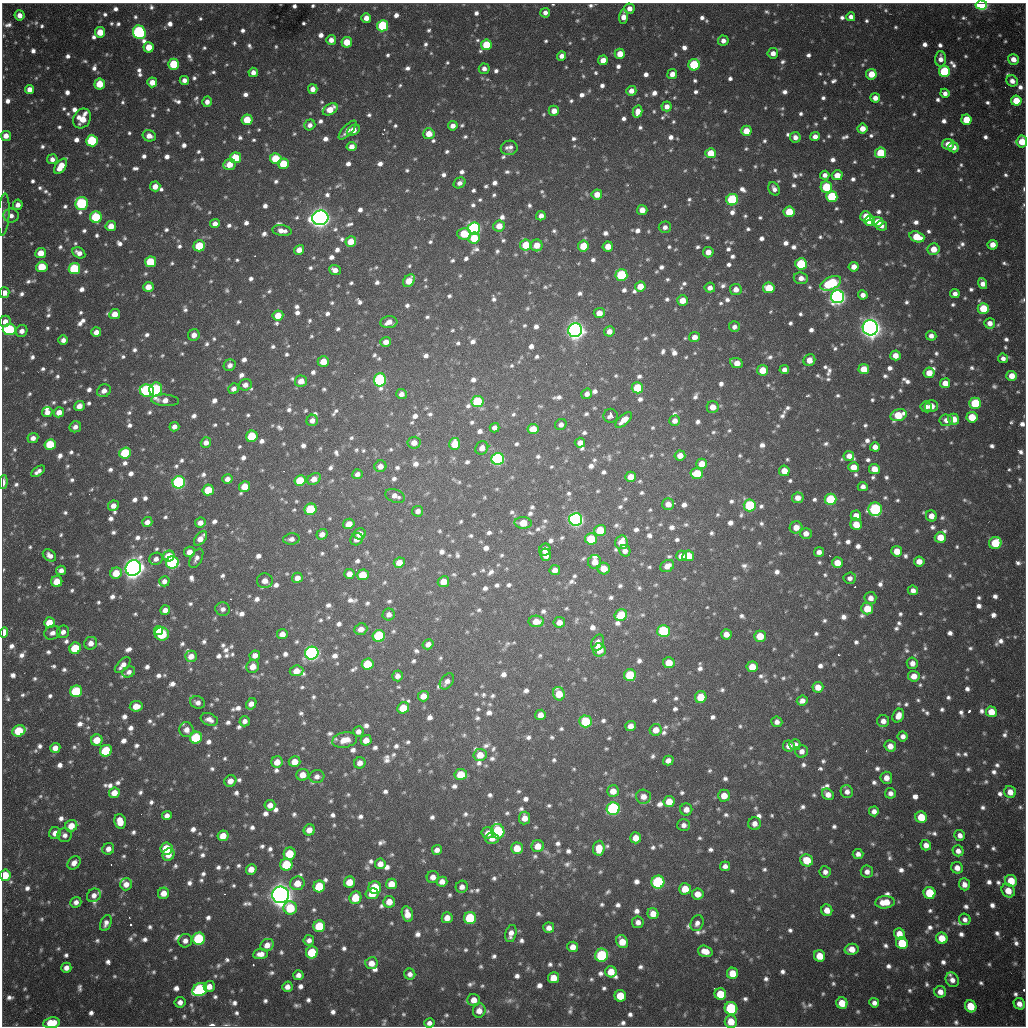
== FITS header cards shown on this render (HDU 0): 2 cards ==
NAXIS1  =                 1024 / length of data axis 1
NAXIS2  =                 1024 / length of data axis 2

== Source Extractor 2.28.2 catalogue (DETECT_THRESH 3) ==
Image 1024 x 1024 px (HDU 0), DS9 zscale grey, 1 PNG px = 1 image px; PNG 1028 x 1028 px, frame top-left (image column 1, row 1024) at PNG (2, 3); each listed source drawn as its Kron ellipse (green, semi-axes under 4 px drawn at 4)
Background 753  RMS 23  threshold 67.7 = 3 sigma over >= 5 px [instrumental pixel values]
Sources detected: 1764; of the 1764, the 500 brightest by FLUX_AUTO listed and drawn (1264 fainter detections omitted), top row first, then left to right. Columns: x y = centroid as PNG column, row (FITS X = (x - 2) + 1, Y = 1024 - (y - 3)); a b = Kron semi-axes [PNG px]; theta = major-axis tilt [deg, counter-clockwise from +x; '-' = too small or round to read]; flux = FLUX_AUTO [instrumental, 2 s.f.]
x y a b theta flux
981 5 6 4 -4 2.4e+05
629 8 5 5 - 1.3e+04
545 13 5 5 - 8.7e+03
19 15 5 5 - 1.3e+04
624 17 7 4 86 1.6e+04
851 17 4 4 - 9.0e+03
366 18 5 4 - 1.5e+04
383 26 5 5 - 1.3e+05
100 32 5 5 - 3.1e+04
139 32 7 6 - 3.5e+05
331 40 5 5 - 1.1e+04
723 41 5 5 - 1.0e+04
347 42 5 5 - 3.3e+04
486 45 5 5 - 5.9e+04
149 47 5 5 - 3.0e+04
773 53 5 5 - 1.1e+04
620 54 5 5 - 2.3e+04
562 56 5 4 - 1.1e+04
940 59 7 5 90 1.2e+04
1013 59 5 5 - 1.3e+04
603 60 5 5 - 1.9e+04
174 64 5 5 - 6.9e+04
694 65 6 5 - 9.9e+04
484 69 5 5 - 8.1e+03
253 72 5 4 - 1.1e+04
944 72 5 5 - 1.2e+05
672 74 5 5 - 1.3e+04
871 74 5 5 - 3.0e+04
184 80 4 4 - 9.6e+03
1012 81 6 5 - 1.1e+04
152 82 5 5 - 1.9e+04
100 84 5 5 - 3.7e+04
30 89 4 4 - 1.2e+04
313 89 5 4 - 1.1e+04
631 91 5 5 - 1.1e+04
945 93 5 4 - 8.3e+03
875 98 5 5 - 1.1e+04
1016 101 5 5 - 3.8e+04
207 102 5 4 - 9.3e+03
667 106 5 5 - 1.1e+04
330 109 8 5 32 2.6e+04
554 111 5 5 - 1.5e+04
638 112 6 4 75 1.7e+04
82 118 10 8 60 3.6e+04
247 120 5 5 - 4.1e+04
966 120 5 5 - 4.0e+04
310 125 6 5 - 8.5e+03
453 126 5 4 - 1.1e+04
862 129 5 5 - 1.8e+04
348 130 12 5 48 9.8e+03
353 130 7 5 28 2.1e+04
746 131 5 5 - 2.7e+04
429 134 6 5 - 2.4e+04
6 136 5 5 - 1.3e+04
149 136 7 5 -15 1.3e+04
795 137 5 5 - 9.8e+03
815 137 5 4 - 1.1e+04
92 141 6 5 - 1.3e+05
1022 142 6 5 - 3.4e+04
948 144 6 5 - 1.9e+04
351 147 5 4 - 1.3e+04
953 147 5 5 - 1.2e+04
509 148 8 7 - 9.3e+03
711 153 5 5 - 3.5e+04
881 153 5 5 - 6.3e+04
235 158 5 5 - 5.6e+04
52 159 5 5 - 9.2e+03
276 159 5 5 - 6.2e+04
229 164 6 5 - 2.3e+04
283 164 5 5 - 5.0e+04
61 166 9 5 54 3.1e+04
825 175 5 4 - 8.9e+03
837 175 5 5 - 1.8e+04
460 183 6 5 - 8.0e+03
155 186 5 5 - 1.6e+04
826 187 6 5 - 8.4e+04
774 189 7 5 -63 8.5e+03
597 194 5 5 - 1.9e+04
832 197 5 5 - 1.1e+05
732 200 6 5 - 1.5e+05
82 203 6 6 - 2.1e+05
18 205 5 5 - 1.1e+04
642 210 5 5 - 1.5e+04
789 212 5 5 - 4.7e+04
4 215 21 5 86 9.3e+03
11 216 7 7 - 9.3e+03
541 216 5 4 - 1.0e+04
866 216 5 5 - 2.7e+04
96 217 6 5 - 9.6e+04
320 218 8 7 - 1.4e+06
869 221 5 5 - 2.8e+04
878 222 6 5 - 2.2e+04
215 224 5 4 - 1.1e+04
111 226 5 5 - 2.2e+04
499 226 6 5 - 2.1e+04
881 226 6 5 - 8.6e+03
665 227 6 6 - 8.0e+03
474 229 6 6 - 3.8e+05
282 231 10 5 -7 1.3e+04
464 234 7 5 -3 5.1e+04
917 237 8 5 -18 4.2e+04
474 238 6 5 - 4.8e+04
351 242 5 5 - 2.6e+04
526 245 5 5 - 4.6e+04
537 245 6 6 - 2.2e+04
993 245 5 5 - 1.7e+04
199 246 6 5 - 6.0e+04
583 246 5 5 - 4.5e+04
608 246 5 5 - 2.0e+04
933 249 6 6 - 2.3e+04
299 250 5 4 - 1.4e+04
708 252 5 5 - 1.6e+04
41 253 5 5 - 2.4e+04
79 253 7 5 -28 1.3e+04
150 262 5 5 - 6.7e+04
801 264 6 5 - 9.9e+04
42 267 5 5 - 4.7e+04
854 267 5 4 - 1.6e+04
74 269 6 5 - 1.2e+05
335 270 6 5 - 1.2e+04
621 275 6 6 - 1.3e+05
801 278 7 6 - 1.2e+04
409 281 7 5 52 3.1e+04
831 283 11 6 24 1.5e+05
983 283 5 4 - 1.3e+04
640 286 5 5 - 2.4e+04
148 287 5 5 - 2.0e+04
710 288 5 5 - 9.6e+03
769 288 6 5 - 5.0e+04
736 289 6 5 - 1.5e+04
4 293 5 5 - 1.4e+04
955 294 5 4 - 8.8e+03
863 295 5 4 - 1.0e+04
837 297 6 6 - 8.2e+05
682 300 5 5 - 2.3e+04
983 308 5 5 - 4.7e+04
599 313 5 5 - 1.8e+04
115 314 5 5 - 1.9e+04
278 316 5 5 - 2.7e+04
5 321 6 5 - 1.0e+04
389 322 8 6 7 1.5e+04
990 323 5 5 - 1.3e+04
734 327 5 5 - 8.6e+03
870 328 8 7 - 1.5e+06
9 330 6 5 - 1.5e+05
575 330 7 7 - 1.1e+06
22 331 6 5 - 9.7e+03
609 331 5 5 - 1.2e+04
96 332 5 4 - 1.2e+04
194 335 6 5 - 1.1e+04
931 336 5 5 - 8.8e+03
694 337 5 5 - 1.3e+04
63 340 5 4 - 8.2e+03
386 342 5 5 - 1.3e+04
895 355 5 5 - 1.7e+04
1003 358 5 4 - 8.2e+03
809 360 6 5 - 1.8e+04
323 361 5 5 - 2.4e+04
736 363 7 5 -23 1.9e+04
230 365 6 5 - 8.7e+03
864 369 5 5 - 3.0e+04
763 370 5 5 - 4.0e+04
784 370 5 4 - 8.7e+03
929 373 5 5 - 2.2e+04
1012 376 5 5 - 2.1e+04
380 380 6 6 - 3.0e+05
301 381 6 5 - 1.9e+04
945 383 5 5 - 1.9e+04
245 385 6 5 - 1.0e+04
637 388 6 5 - 5.5e+04
156 389 7 6 - 2.1e+05
234 389 6 5 - 8.6e+03
147 390 7 6 - 2.1e+05
104 391 7 6 - 1.2e+04
401 394 5 5 - 8.6e+03
587 394 5 5 - 9.1e+03
165 400 14 5 -4 1.5e+04
478 402 6 5 - 1.2e+05
975 403 6 5 - 9.7e+04
79 406 5 5 - 1.5e+04
931 406 6 6 - 1.7e+04
713 407 6 6 - 1.8e+04
926 407 6 5 - 8.6e+03
47 412 5 5 - 1.1e+04
59 412 5 5 - 1.5e+04
898 415 8 5 15 4.9e+04
610 416 7 7 - 8.5e+03
972 417 5 5 - 4.6e+04
953 419 5 5 - 2.3e+04
312 420 6 5 - 9.6e+03
624 420 10 5 41 1.8e+04
946 420 7 6 - 1.1e+04
675 421 5 5 - 1.1e+04
561 425 6 5 - 8.1e+03
75 427 6 5 - 8.5e+03
174 427 5 4 - 9.5e+03
494 428 5 4 - 8.4e+03
533 429 5 5 - 2.4e+04
252 436 6 5 - 7.0e+04
33 438 5 5 - 9.6e+03
206 442 5 5 - 1.0e+04
414 443 6 6 - 1.5e+04
580 443 5 5 - 1.1e+04
50 444 5 5 - 6.4e+04
455 444 6 5 - 3.3e+04
875 447 5 4 - 1.2e+04
482 448 7 6 - 1.1e+04
125 453 6 5 - 1.0e+05
680 455 5 5 - 1.6e+04
849 456 5 5 - 1.3e+04
498 459 6 6 - 3.4e+05
702 464 5 5 - 2.2e+04
380 466 6 5 - 1.2e+04
853 467 5 5 - 2.0e+04
874 469 5 5 - 2.2e+04
38 471 8 4 35 8.4e+03
784 471 5 5 - 2.1e+04
357 474 5 4 - 8.4e+03
697 474 6 5 - 5.0e+04
631 477 5 5 - 2.3e+04
227 479 5 5 - 1.1e+04
314 479 7 5 34 1.6e+04
300 481 6 5 - 5.8e+04
3 482 7 3 85 1.0e+04
179 482 6 6 - 3.1e+05
245 487 5 5 - 2.9e+04
863 487 5 4 - 8.4e+03
208 490 6 5 - 4.9e+04
395 496 10 6 -20 1.1e+04
798 498 6 5 - 1.3e+04
831 499 6 5 - 1.1e+05
668 504 6 6 - 1.5e+04
750 505 6 6 - 1.3e+05
113 506 5 5 - 1.2e+04
310 509 6 5 - 9.8e+04
875 509 7 7 - 2.4e+05
418 511 5 5 - 9.3e+03
856 516 5 5 - 2.0e+04
931 516 5 5 - 1.5e+04
576 519 6 6 - 5.6e+05
147 522 5 5 - 1.1e+04
200 523 5 5 - 1.1e+04
523 523 8 5 -5 3.1e+04
349 524 6 5 - 1.7e+04
856 524 6 5 - 2.6e+04
796 527 6 6 - 1.8e+04
600 530 6 5 - 5.3e+04
806 533 6 5 - 1.3e+04
322 534 5 5 - 1.0e+04
360 534 6 5 - 1.7e+04
940 537 5 5 - 3.0e+04
200 538 8 5 50 1.5e+04
291 539 8 5 7 8.0e+03
357 539 6 6 - 1.0e+04
591 539 6 5 - 6.8e+04
621 542 7 6 - 2.6e+04
995 543 6 6 - 6.6e+04
545 549 6 5 - 1.0e+04
625 551 6 5 - 9.6e+03
897 551 5 5 - 2.7e+04
189 552 5 5 - 1.5e+04
819 552 5 5 - 9.2e+03
49 555 7 5 -38 9.2e+03
545 555 6 5 - 1.7e+04
169 556 6 5 - 3.7e+04
681 556 5 5 - 1.4e+04
688 556 6 5 - 4.2e+04
196 558 10 5 62 8.1e+03
156 559 7 6 - 8.6e+03
919 561 5 5 - 1.6e+04
172 562 6 6 - 2.3e+05
595 562 7 6 - 1.9e+04
399 563 5 5 - 2.1e+04
837 563 5 5 - 2.3e+04
667 566 7 5 33 1.3e+04
133 568 8 7 - 1.6e+06
604 568 6 5 - 2.2e+04
61 570 5 4 - 8.7e+03
555 570 5 5 - 1.2e+04
116 573 6 5 - 3.1e+04
349 574 5 5 - 1.3e+04
363 575 6 5 - 3.7e+04
297 578 5 5 - 1.2e+04
850 578 6 5 - 8.3e+03
57 581 5 5 - 2.7e+04
164 581 5 5 - 9.0e+03
265 581 8 7 - 1.5e+04
443 582 6 5 - 2.1e+04
913 590 5 4 - 9.2e+03
870 598 6 6 - 1.3e+04
223 609 7 7 - 8.1e+03
867 609 6 6 - 3.8e+04
165 610 5 4 - 1.0e+04
389 614 6 6 - 8.9e+03
621 615 6 5 - 5.9e+04
536 621 7 5 0 2.1e+04
559 622 6 5 - 1.4e+04
49 623 5 5 - 2.9e+04
361 629 6 5 - 1.3e+04
159 631 4 4 - 3.7e+04
664 631 6 6 - 1.3e+05
63 632 6 6 - 9.1e+03
4 633 5 4 - 3.4e+04
52 633 8 6 23 8.5e+03
162 634 7 6 - 9.5e+04
282 634 5 5 - 1.4e+04
726 634 5 5 - 1.5e+04
379 636 6 6 - 1.4e+05
760 636 6 5 - 3.2e+04
91 643 6 6 - 1.3e+04
598 643 9 6 68 1.6e+04
428 644 5 5 - 1.0e+04
75 648 6 5 - 6.8e+04
599 650 6 6 - 2.8e+04
312 653 7 6 - 5.8e+05
255 655 5 5 - 1.2e+04
191 656 6 5 - 1.5e+04
669 663 6 5 - 2.9e+04
912 663 6 5 - 1.1e+04
368 664 6 5 - 6.5e+04
123 665 10 5 45 1.3e+04
253 667 6 6 - 1.7e+04
752 667 5 5 - 3.2e+04
296 671 7 5 6 1.9e+04
129 672 6 5 - 8.1e+03
630 675 6 5 - 7.1e+04
397 676 5 5 - 8.9e+03
914 676 5 5 - 1.6e+04
447 681 9 6 53 9.3e+03
818 687 5 5 - 1.9e+04
76 691 6 5 - 1.2e+05
559 694 7 5 -67 3.2e+04
423 696 5 5 - 1.7e+04
701 697 6 5 - 4.2e+04
802 701 5 5 - 1.1e+04
197 702 7 6 - 8.8e+03
251 704 6 5 - 1.2e+04
136 706 6 5 - 2.1e+04
403 708 6 5 - 4.1e+04
991 712 5 5 - 2.7e+04
540 715 5 5 - 1.5e+04
898 716 7 5 63 1.6e+04
209 720 9 6 -21 1.1e+04
245 721 5 5 - 8.4e+03
586 721 6 6 - 9.7e+04
883 721 6 6 - 1.0e+04
777 722 5 5 - 8.6e+03
631 726 5 5 - 1.2e+04
186 730 7 7 - 1.2e+04
656 730 6 5 - 1.8e+04
19 731 7 5 25 7.0e+04
358 731 5 5 - 8.6e+03
903 736 5 5 - 8.5e+03
196 738 6 6 - 1.1e+05
97 740 6 5 - 3.0e+04
345 740 12 7 12 2.2e+04
366 740 5 5 - 1.7e+04
795 745 5 5 - 1.3e+04
789 746 6 5 - 1.2e+04
890 746 6 5 - 1.6e+04
55 748 5 5 - 1.4e+04
106 751 6 5 - 9.2e+04
802 751 6 6 - 9.5e+03
480 755 6 6 - 2.4e+04
668 760 5 5 - 1.0e+04
277 762 6 5 - 2.0e+04
295 762 6 5 - 2.0e+04
360 763 6 5 - 1.1e+04
461 774 6 5 - 4.0e+04
303 775 6 6 - 1.8e+04
317 777 7 6 - 8.1e+03
886 778 6 6 - 1.4e+04
230 781 6 5 - 1.4e+04
613 791 6 5 - 1.9e+04
847 792 6 6 - 9.1e+03
1010 792 6 5 - 1.7e+04
114 793 5 5 - 2.1e+04
890 793 5 5 - 8.5e+03
828 794 6 5 - 1.2e+04
724 796 6 6 - 2.0e+04
643 797 7 7 - 1.4e+04
669 802 6 5 - 2.6e+04
270 805 5 5 - 1.3e+04
613 809 6 6 - 2.8e+05
686 809 6 6 - 1.3e+04
874 811 5 5 - 9.9e+03
167 816 5 4 - 8.9e+03
921 817 6 5 - 4.0e+04
524 818 6 5 - 1.5e+04
120 821 7 5 -76 2.7e+04
755 824 6 6 - 1.1e+04
684 825 6 6 - 8.0e+03
71 826 6 5 - 2.5e+04
309 830 6 5 - 1.6e+04
498 831 7 6 - 1.6e+05
55 833 6 5 - 1.3e+04
488 833 6 5 - 1.3e+04
65 835 7 7 - 8.2e+03
960 835 5 5 - 9.7e+03
223 836 5 5 - 2.1e+04
492 838 7 5 -1 1.2e+04
636 838 5 5 - 2.0e+04
926 845 5 5 - 1.2e+04
538 846 6 6 - 2.1e+04
166 848 6 6 - 5.4e+04
517 848 6 5 - 2.9e+04
599 848 7 6 - 3.0e+04
108 849 6 5 - 1.1e+04
437 850 5 5 - 9.0e+03
958 851 5 5 - 9.4e+03
289 854 6 6 - 5.6e+04
858 854 5 5 - 9.1e+03
169 855 6 5 - 1.7e+04
807 860 6 6 - 4.1e+04
74 863 7 5 51 1.1e+04
380 864 5 5 - 1.3e+04
286 865 6 6 - 8.1e+04
725 866 5 5 - 8.1e+03
957 868 6 5 - 1.4e+04
251 869 5 5 - 1.7e+04
825 872 6 5 - 8.4e+03
867 872 6 6 - 9.9e+03
5 875 6 5 - 4.0e+04
433 877 6 6 - 1.1e+04
1011 881 6 5 - 3.7e+04
349 882 6 5 - 2.8e+04
442 882 5 5 - 1.3e+04
658 882 6 6 - 1.9e+05
297 883 7 6 - 2.3e+04
126 884 6 6 - 1.4e+04
391 884 5 5 - 2.2e+04
964 884 6 5 - 1.2e+04
319 886 6 6 - 6.8e+04
375 887 6 6 - 6.6e+04
462 887 6 6 - 1.0e+04
685 889 6 5 - 3.2e+04
1008 891 7 6 - 2.3e+04
164 893 6 5 - 1.7e+04
929 893 6 6 - 5.9e+04
372 894 6 5 - 3.2e+04
698 894 6 5 - 1.8e+04
94 895 7 6 - 9.5e+03
280 895 8 8 - 1.9e+06
355 898 6 6 - 3.7e+04
76 902 5 5 - 8.2e+03
389 902 6 5 - 2.1e+04
885 902 10 6 5 3.2e+04
290 908 7 6 - 6.9e+04
827 910 6 5 - 1.7e+04
407 914 8 5 -76 1.8e+04
653 914 5 5 - 1.9e+04
447 918 5 5 - 1.5e+04
470 918 6 6 - 1.1e+05
965 919 6 5 - 8.1e+03
638 922 6 6 - 9.2e+03
106 923 8 5 68 8.5e+03
697 923 8 6 65 8.4e+03
319 926 6 6 - 6.4e+04
549 928 5 5 - 1.1e+04
511 933 9 5 76 1.1e+04
899 934 6 5 - 2.1e+04
942 938 6 5 - 3.1e+04
199 939 6 6 - 1.6e+05
309 940 5 5 - 8.3e+03
185 941 7 6 - 1.0e+04
622 942 7 5 -58 2.7e+04
902 943 6 5 - 6.0e+04
267 945 7 6 - 1.4e+04
573 947 5 5 - 1.4e+04
851 949 7 5 12 1.9e+04
705 951 7 5 -18 2.0e+04
312 952 6 6 - 7.5e+04
260 954 7 5 7 1.2e+04
602 955 6 6 - 1.5e+05
820 956 6 5 - 3.0e+04
371 963 6 6 - 1.7e+04
66 968 5 5 - 1.0e+04
611 972 6 5 - 2.6e+04
732 973 5 5 - 2.9e+04
410 974 5 5 - 8.3e+03
298 975 5 5 - 9.4e+03
553 978 5 5 - 2.7e+04
952 980 7 6 - 1.1e+04
209 986 5 5 - 1.4e+04
287 987 5 5 - 1.0e+04
200 990 7 6 - 2.4e+05
940 992 6 6 - 1.4e+04
720 994 6 5 - 4.5e+04
620 996 6 6 - 4.5e+04
474 1000 6 6 - 1.7e+04
180 1002 5 5 - 9.6e+03
842 1003 6 5 - 3.2e+04
874 1003 5 4 - 8.7e+03
1019 1004 6 5 - 1.3e+04
971 1006 6 5 - 5.0e+04
731 1008 6 6 - 1.8e+05
479 1010 7 6 - 1.6e+04
731 1021 6 6 - 3.1e+04
51 1023 8 5 8 4.2e+04
429 1023 5 4 - 8.0e+03
At the frame edge (FLAGS 8, measured only in part): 7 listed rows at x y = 981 5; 1022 142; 4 293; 3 482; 4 633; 5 875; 51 1023
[1264 fainter detections neither listed nor drawn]

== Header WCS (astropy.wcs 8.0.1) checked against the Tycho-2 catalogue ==
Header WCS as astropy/WCSLIB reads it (CRVAL/CRPIX/CD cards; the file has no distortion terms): RA---TAN/DEC--TAN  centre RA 19:04:12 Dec -20:34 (286.05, -20.56 deg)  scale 1.18 arcsec/px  FOV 20.1' x 20.1'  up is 0 deg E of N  parity flipped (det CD > 0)
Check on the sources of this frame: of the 60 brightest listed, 17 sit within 1.7 arcsec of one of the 22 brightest Tycho-2 stars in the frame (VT <= 11.99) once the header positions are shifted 0.36 arcsec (0.08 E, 0.35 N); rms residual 0.57 arcsec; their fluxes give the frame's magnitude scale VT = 25.12 - 2.5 log10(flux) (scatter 0.23 mag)
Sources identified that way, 17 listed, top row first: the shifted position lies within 1.7 arcsec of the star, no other Tycho-2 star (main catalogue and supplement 1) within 3.4 arcsec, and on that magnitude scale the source's flux lands within +1.5 / -3 mag of the star's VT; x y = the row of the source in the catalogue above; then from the Tycho-2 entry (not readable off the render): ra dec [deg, ICRS J2000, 3 dp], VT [Tycho-2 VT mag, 2 dp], TYC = Tycho-2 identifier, HIP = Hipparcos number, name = IAU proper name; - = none
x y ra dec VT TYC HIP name
981 5 286.217 -20.394 11.45 6291-2348-1 - -
139 32 285.922 -20.401 11.84 6290-1553-1 - -
92 141 285.906 -20.437 11.70 6290-1190-1 - -
82 203 285.902 -20.457 11.63 6290-1914-1 - -
474 229 286.039 -20.466 11.64 6291-2563-1 - -
837 297 286.166 -20.490 11.06 6291-1861-1 - -
870 328 286.177 -20.500 9.72 6291-280-1 - -
575 330 286.074 -20.500 10.56 6291-2482-1 - -
380 380 286.006 -20.516 11.38 6291-2555-1 - -
179 482 285.935 -20.549 11.40 6290-1670-1 - -
576 519 286.074 -20.562 10.72 6291-940-1 - -
133 568 285.919 -20.577 9.38 6290-1734-1 - -
312 653 285.981 -20.605 11.19 6290-1602-1 - -
613 809 286.086 -20.657 11.94 6295-2470-1 - -
658 882 286.102 -20.681 11.90 6295-452-1 - -
280 895 285.970 -20.684 9.47 6294-85-1 - -
602 955 286.082 -20.705 11.99 6295-205-1 - -